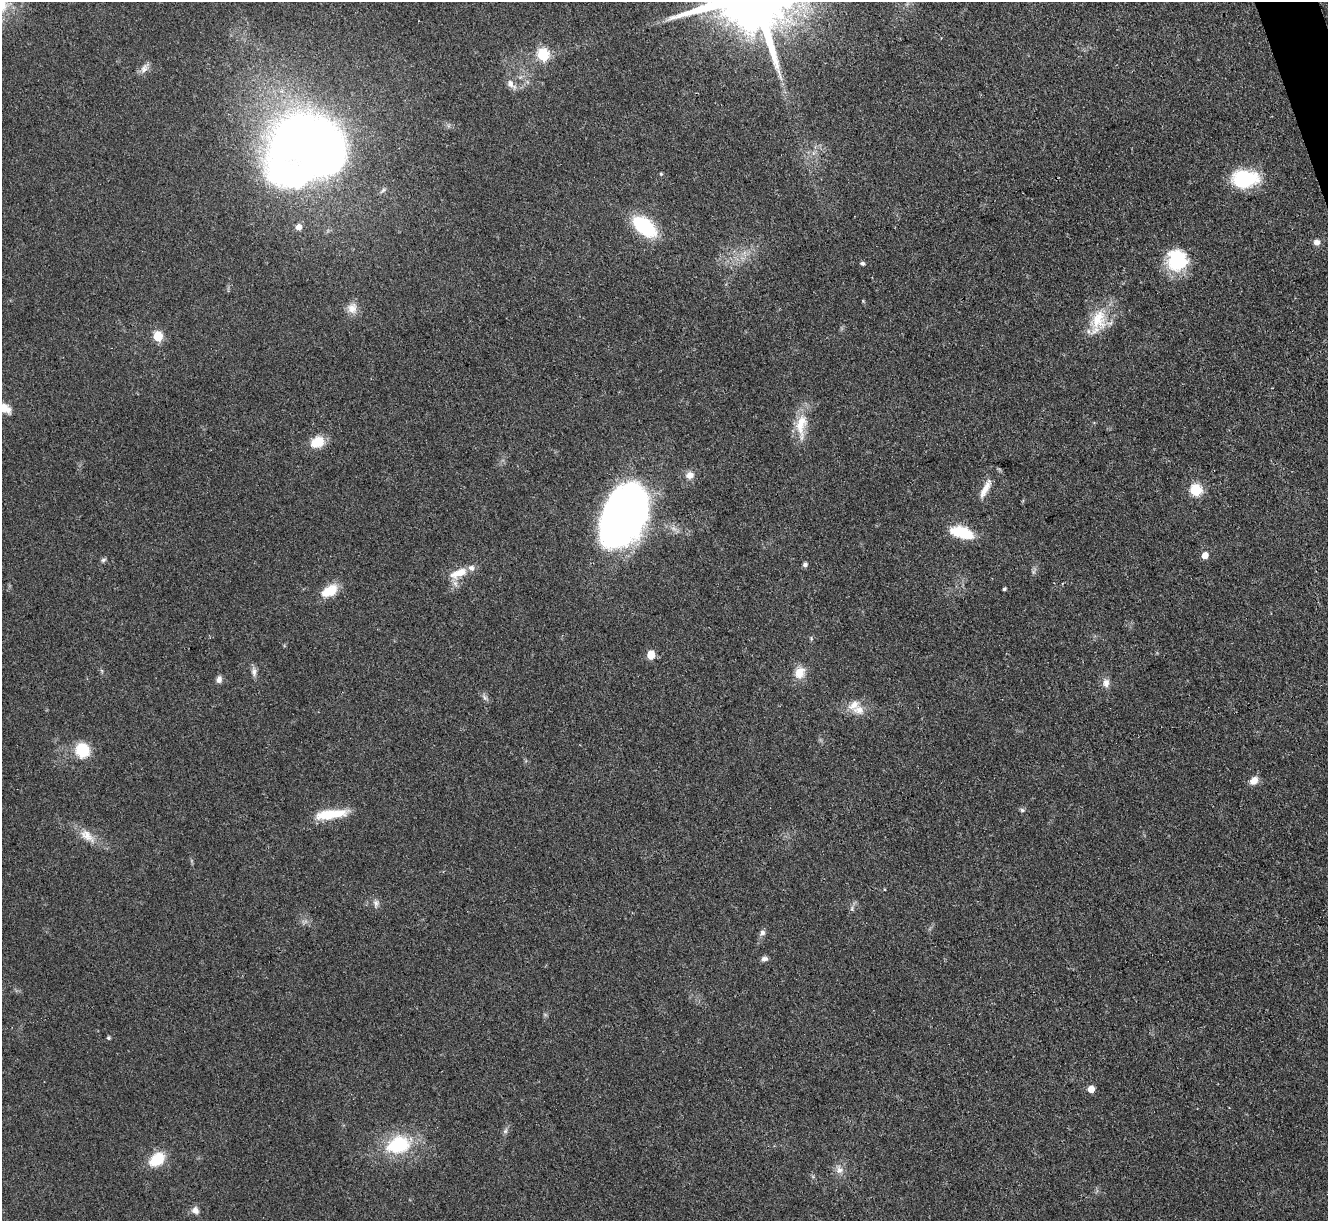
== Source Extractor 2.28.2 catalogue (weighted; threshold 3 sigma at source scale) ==
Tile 10 of 4 x 4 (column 2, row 3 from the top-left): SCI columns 1329-2654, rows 1490-2708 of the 5309 x 5293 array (HDU 1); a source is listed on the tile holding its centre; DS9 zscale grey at full resolution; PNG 1330 x 1223 px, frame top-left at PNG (2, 2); no overlay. Shown black and unused: <1% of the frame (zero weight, under 3 of 4 exposures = <1% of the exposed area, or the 3 px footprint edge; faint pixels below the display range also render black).
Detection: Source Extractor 2.28.2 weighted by HDU 2 'WHT'; one run over the whole footprint, this tile lists its part. Background 0.0855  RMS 0.0062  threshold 0.0281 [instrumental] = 3 sigma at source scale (4.5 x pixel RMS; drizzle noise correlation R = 1.50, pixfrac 1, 0.05/0.05 arcsec/px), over >= 5 px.
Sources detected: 58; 2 inside a brighter object's white glare — not listed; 2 inside a brighter listed object's ellipse — not listed separately; the other 54 listed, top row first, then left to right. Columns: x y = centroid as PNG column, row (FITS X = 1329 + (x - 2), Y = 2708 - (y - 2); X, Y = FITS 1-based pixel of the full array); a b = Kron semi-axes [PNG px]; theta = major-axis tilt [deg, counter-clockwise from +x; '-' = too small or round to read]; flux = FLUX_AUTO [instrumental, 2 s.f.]
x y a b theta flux
2 4 28 18 78 20
543 54 6 6 - 54
144 69 14 8 68 3.8
780 77 9 3 -71 1.7
511 84 17 8 -46 4.2
309 143 30 22 62 440
661 174 5 4 - 0.74
1245 179 26 17 3 41
644 226 22 12 -39 53
299 227 5 5 - 4.3
1316 242 7 7 - 3.1
1177 260 24 22 80 34
862 263 5 4 - 1.4
352 308 15 13 85 6
1098 319 30 22 75 22
158 336 6 5 - 35
4 408 12 7 -32 8.5
801 425 38 14 85 16
317 442 17 13 26 12
690 475 11 9 19 4.5
985 489 30 8 62 7.7
1196 490 6 6 - 60
624 516 60 36 66 360
962 533 27 13 -16 21
1205 555 5 5 - 6.7
103 560 7 5 17 1.3
805 565 6 5 - 1.7
459 573 25 10 20 11
1004 589 3 3 - 1.2
329 591 21 11 28 14
651 655 6 5 - 18
254 672 14 7 -86 2.9
799 673 14 12 62 8.9
219 679 9 7 80 2.6
1106 683 12 8 86 4
485 698 8 6 -55 1.8
858 710 18 13 -9 8.1
82 750 18 17 - 18
1254 781 10 8 44 5.5
1022 810 7 5 -4 1.2
331 814 36 10 8 21
87 836 27 12 -40 9.8
884 889 4 2 - 0.46
376 903 10 8 71 2.6
852 909 7 4 90 1.3
762 933 8 7 - 2.1
764 959 9 6 10 2.2
108 1038 4 4 - 1.2
1091 1089 5 5 - 9.1
505 1131 8 5 60 1.7
398 1145 29 20 16 38
157 1159 13 10 39 24
839 1170 11 10 - 4.4
195 1210 10 9 - 3.5
Isophote crosses this tile's border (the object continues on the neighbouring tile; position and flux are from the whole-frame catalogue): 2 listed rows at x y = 2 4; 4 408